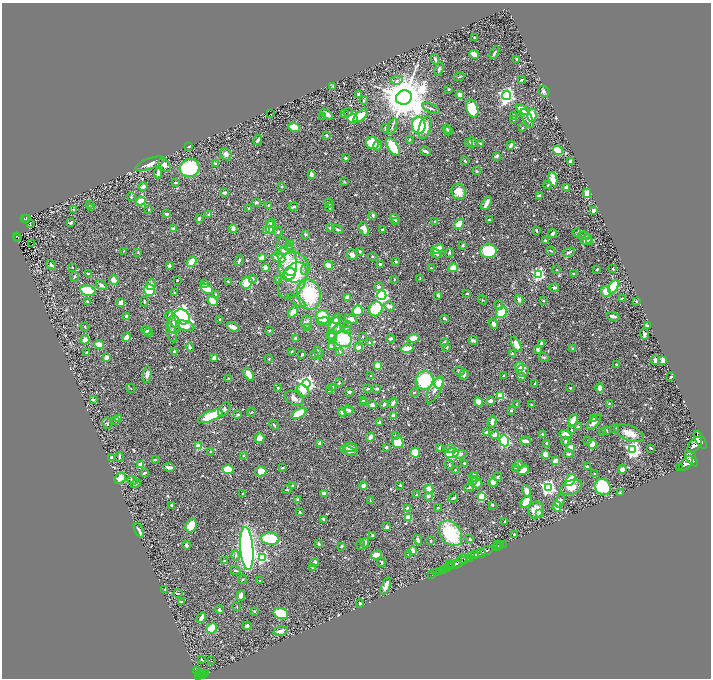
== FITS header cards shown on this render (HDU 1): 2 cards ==
NAXIS1  =                 1418
NAXIS2  =                 1352

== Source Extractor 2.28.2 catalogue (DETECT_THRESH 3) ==
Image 1418 x 1352 px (HDU 1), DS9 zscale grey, zoomed out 1/2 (1 PNG px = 2 x 2 image px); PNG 713 x 680 px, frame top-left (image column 2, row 1351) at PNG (2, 3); each listed source drawn as its Kron ellipse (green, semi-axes under 4 px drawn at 4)
Background 0.576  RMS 0.023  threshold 0.0691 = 3 sigma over >= 5 px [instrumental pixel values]
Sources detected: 751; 40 cannot appear on this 1/2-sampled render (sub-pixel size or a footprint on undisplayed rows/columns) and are neither listed nor drawn; of the other 711, the 500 brightest by FLUX_AUTO listed and drawn (211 fainter detections omitted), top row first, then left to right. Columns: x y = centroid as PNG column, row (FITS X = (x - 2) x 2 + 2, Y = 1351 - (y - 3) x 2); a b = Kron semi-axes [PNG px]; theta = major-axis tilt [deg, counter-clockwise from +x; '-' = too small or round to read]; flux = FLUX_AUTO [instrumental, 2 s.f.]
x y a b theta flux
474 37 2 2 - 4.3
494 53 7 3 62 7.6
474 54 5 3 - 46
435 59 5 3 - 7.1
516 59 2 2 - 7.3
439 69 7 3 72 11
459 77 5 2 - 5.7
397 80 6 4 8 12
521 80 3 2 - 4.7
333 86 3 2 - 6.9
448 89 2 2 - 7.8
544 91 6 5 - 18
359 94 4 4 - 9.4
460 95 4 3 - 40
507 95 4 4 - 1800
404 97 8 7 - 24000
364 100 4 2 - 4.7
431 109 9 3 -25 9.4
472 109 9 5 -68 150
522 109 7 3 -32 81
348 112 4 3 - 12
345 113 3 1 - 5
270 114 2 1 - 12
327 114 7 3 -35 36
532 115 7 4 -89 73
361 116 9 4 43 78
514 116 4 3 - 4.7
323 117 3 3 - 11
527 118 10 4 -60 24
353 119 5 3 - 160
514 119 3 2 - 5.9
419 125 8 7 - 250
392 127 9 3 69 7.7
425 127 12 6 74 72
294 128 6 4 -17 140
385 128 4 2 - 8
522 128 3 3 - 4.6
447 129 5 3 - 7.7
448 131 4 3 - 6.9
327 135 2 2 - 12
258 140 5 3 - 10
410 140 2 2 - 5.1
469 142 4 3 - 10
472 142 5 3 - 7.8
372 143 6 6 - 120
480 143 2 2 - 5.6
511 145 4 2 - 24
189 146 3 2 - 4.1
378 146 5 4 - 8.3
393 147 10 5 -58 180
558 150 5 4 - 90
425 151 6 2 -27 16
226 154 6 5 - 19
496 156 3 2 - 19
345 158 3 2 - 6.1
465 161 3 2 - 8.4
570 161 3 2 - 17
150 164 15 5 20 36
216 164 3 2 - 5.8
164 165 7 5 -57 22
190 168 10 9 - 380
476 171 3 2 - 6.2
158 173 5 3 - 18
311 174 3 2 - 34
553 179 7 3 -77 86
344 182 3 2 - 4.7
176 183 3 2 - 6.2
548 185 4 3 - 5.7
143 186 4 4 - 15
282 186 3 3 - 4.3
567 188 3 3 - 54
224 192 3 2 - 13
458 192 8 7 - 76
587 193 5 3 - 55
539 196 3 2 - 17
131 197 3 3 - 5
141 201 5 3 - 75
256 202 3 2 - 14
329 203 4 2 - 4.6
486 203 7 3 61 29
89 204 3 3 - 11
268 205 3 3 - 5.2
294 207 4 2 - 12
92 208 4 3 - 3.9
330 208 4 3 - 12
73 209 3 3 - 5.3
149 209 3 3 - 4.6
249 209 3 2 - 11
594 210 4 3 - 15
167 214 3 2 - 11
209 215 3 3 - 20
373 215 3 2 - 9
24 218 2 2 - 41
26 219 2 1 - 4.3
199 219 3 2 - 17
395 219 5 3 - 23
489 220 4 3 - 4.5
71 222 4 3 - 6.2
396 222 2 2 - 16
435 222 3 2 - 5.5
30 223 2 2 - 8.1
270 223 4 3 - 14
459 224 6 4 41 56
271 226 7 4 68 43
233 228 4 3 - 23
330 228 3 3 - 5.9
173 229 4 3 - 20
337 229 5 3 - 12
364 229 7 4 -70 42
269 230 2 2 - 8.7
382 230 2 2 - 17
536 230 3 2 - 6.2
267 231 4 3 - 35
278 232 4 2 - 3.6
552 233 4 3 - 15
577 233 4 3 - 4
305 234 4 3 - 4.9
16 236 3 2 - 49
584 236 6 2 -7 7.3
18 237 2 1 - 5.3
587 240 6 4 43 41
545 241 4 3 - 9.4
589 241 3 2 - 4.4
290 243 3 3 - 4
32 244 2 2 - 52
462 245 3 2 - 4.6
288 247 3 3 - 7.8
437 249 7 3 25 49
284 250 4 4 - 24
123 251 4 2 - 3.8
360 251 3 3 - 5.1
488 251 8 7 - 250
550 251 4 2 - 4
138 252 4 3 - 3.7
568 252 6 3 23 9.6
449 253 5 3 - 7.7
436 254 5 3 - 10
352 255 6 5 - 22
287 256 20 9 -73 58
373 257 5 3 - 4.9
261 258 4 2 - 42
278 258 7 4 -17 60
239 261 5 3 - 9
192 262 5 4 - 71
396 262 3 3 - 7.7
380 264 3 3 - 8.8
51 265 6 3 -45 8.7
328 265 5 3 - 60
169 266 3 2 - 23
72 267 3 3 - 3.8
294 267 15 15 - 340
265 268 3 3 - 29
431 268 3 2 - 4.2
453 268 5 4 - 50
305 269 5 4 - 10
557 269 2 2 - 3.7
597 269 3 2 - 4.6
613 269 3 2 - 7.1
88 274 3 2 - 6.6
290 274 6 5 - 45
538 274 4 4 - 730
574 274 3 2 - 11
74 276 5 3 - 5.2
252 279 4 3 - 14
420 279 4 2 - 5.4
114 280 5 4 - 29
177 280 2 2 - 3.8
278 280 3 3 - 10
293 280 20 12 59 71
394 280 3 2 - 3.7
228 281 2 2 - 4.2
247 283 6 5 - 100
151 284 5 4 - 20
205 284 3 3 - 12
101 285 5 3 - 16
379 287 4 4 - 12
613 287 7 4 63 290
554 288 5 3 - 12
206 289 7 3 -31 110
149 290 5 5 - 110
88 291 8 5 -15 160
606 292 5 5 - 50
174 293 4 2 - 5.1
467 293 3 2 - 6.4
215 294 3 3 - 4.7
309 295 15 11 -78 260
382 295 5 4 - 560
438 295 3 3 - 14
347 297 3 2 - 45
622 298 3 2 - 4.3
519 299 5 3 - 18
482 300 5 3 - 4.2
88 301 3 2 - 7.6
144 301 5 3 - 5.6
212 301 5 4 - 67
297 301 11 2 -34 7.9
543 301 3 3 - 4.6
636 301 3 3 - 5.3
121 302 3 3 - 25
499 305 5 3 - 5.3
389 306 5 3 - 36
376 309 7 6 - 150
358 311 5 5 - 120
293 312 6 3 56 41
501 312 6 5 - 100
170 315 4 4 - 14
126 316 3 2 - 9.9
613 316 6 2 -10 14
182 317 8 7 - 920
323 317 7 6 - 130
444 318 3 2 - 11
220 319 3 3 - 5
351 319 6 4 -25 30
336 320 3 3 - 19
306 322 6 6 - 11
324 322 7 4 -2 40
334 322 10 4 57 38
174 324 9 6 -85 36
494 324 5 4 - 19
647 325 4 2 - 8.9
185 326 9 5 -13 47
85 327 2 2 - 4.7
233 327 6 3 -19 39
346 327 6 3 51 6.6
308 328 3 3 - 9
337 329 5 4 - 10
146 330 4 2 - 7
269 330 3 3 - 4.9
347 331 4 3 - 5.4
148 332 4 3 - 11
171 332 10 4 -73 14
644 334 5 2 - 13
331 335 4 4 - 10
363 336 2 2 - 4
126 337 5 3 - 44
333 337 5 4 - 8.8
295 338 3 3 - 12
413 338 6 4 6 56
343 339 9 8 - 190
390 339 4 3 - 7.2
85 340 4 3 - 36
473 340 5 3 - 15
369 342 4 3 - 4
444 342 4 3 - 11
541 343 4 3 - 9.1
99 344 5 3 - 39
516 345 8 4 -61 45
190 347 4 3 - 10
331 347 4 3 - 12
358 347 4 3 - 27
447 347 3 3 - 6.5
407 348 6 3 10 55
573 348 2 2 - 9.6
538 349 3 3 - 14
292 351 3 3 - 4.4
340 351 3 3 - 4.2
87 352 3 2 - 4
174 352 3 3 - 11
318 352 6 2 -71 7
302 354 2 2 - 8.8
314 354 3 2 - 7.4
512 354 3 3 - 9.4
107 357 3 3 - 45
544 357 5 3 - 5.4
214 358 4 3 - 23
269 359 3 2 - 3.9
655 360 4 3 - 16
663 361 4 3 - 50
616 364 3 2 - 6
378 365 4 3 - 110
519 366 4 4 - 60
459 371 6 4 -14 8.7
522 371 6 6 - 19
249 374 7 4 -55 49
147 375 8 3 81 20
371 375 2 2 - 8.2
464 375 5 3 - 15
504 376 3 2 - 5
521 376 3 2 - 28
671 377 3 2 - 11
228 378 3 3 - 4.5
425 380 9 8 - 230
306 383 4 4 - 1700
339 383 3 3 - 5.4
439 383 5 5 - 51
535 383 3 2 - 6.3
332 387 3 2 - 9.5
131 388 5 3 - 3.9
278 388 2 2 - 7.1
570 388 2 2 - 4.6
600 388 4 3 - 41
367 389 3 2 - 8.1
377 389 2 2 - 34
303 390 7 5 -45 58
435 390 15 5 62 29
329 391 3 2 - 3.9
349 392 4 3 - 8.1
414 392 4 3 - 6.8
500 396 3 3 - 250
294 398 10 6 -27 24
93 400 2 2 - 24
363 400 4 3 - 13
490 401 4 3 - 22
478 402 5 3 - 53
364 403 3 3 - 9.6
393 403 5 3 - 14
384 404 4 3 - 7.6
531 404 2 2 - 3.7
609 404 4 4 - 4.2
372 405 3 3 - 23
516 405 4 2 - 4
224 409 8 4 56 17
348 410 5 3 - 18
511 410 4 3 - 5.4
252 412 4 3 - 4
342 412 4 4 - 12
299 413 8 4 32 140
238 415 3 2 - 8.5
393 415 3 2 - 21
210 416 13 5 21 170
119 418 4 3 - 15
593 418 2 2 - 6.4
115 420 3 3 - 8.8
573 420 6 3 66 82
492 421 6 3 78 15
379 422 3 3 - 10
594 422 9 4 50 25
107 423 6 5 - 5.1
274 425 5 3 - 4.7
578 427 4 3 - 4.5
615 428 4 3 - 6.2
571 430 3 2 - 4.3
607 430 4 2 - 3.8
603 432 3 3 - 6.1
487 433 3 3 - 26
629 433 16 7 -22 54
565 434 6 4 -22 35
495 435 4 3 - 28
542 435 3 2 - 6.9
395 436 4 4 - 5.3
370 437 4 3 - 24
260 438 5 4 - 40
588 440 3 3 - 6.6
700 440 10 4 -58 4200
504 441 6 4 -72 510
525 441 5 3 - 26
566 441 4 3 - 9
398 442 6 5 - 160
320 443 4 3 - 24
546 443 3 2 - 9.5
592 444 4 3 - 110
695 445 9 5 51 4100
199 446 3 3 - 190
386 447 3 3 - 7.5
350 448 7 4 -6 31
439 448 3 2 - 5
571 448 3 3 - 81
651 448 3 2 - 5.3
450 449 5 4 - 12
633 450 4 4 - 1500
349 451 9 3 -18 22
211 452 4 3 - 5.4
415 452 5 5 - 79
452 453 7 4 11 190
460 454 7 4 8 14
545 454 3 3 - 47
568 454 5 4 - 6.6
243 456 3 3 - 4.8
119 457 5 2 - 7.7
111 458 3 2 - 16
691 458 9 5 -58 4100
155 460 2 2 - 5.9
555 461 4 3 - 40
465 463 3 3 - 9.9
686 463 9 5 49 4300
519 464 4 4 - 6.2
141 465 4 3 - 59
449 465 5 3 - 8.9
587 466 2 2 - 7.4
169 467 6 3 -9 19
282 468 2 2 - 7.4
516 468 3 3 - 4.2
679 468 2 1 - 64
228 469 5 4 - 72
622 469 4 4 - 22
455 470 2 2 - 5.4
523 470 6 3 29 62
261 471 5 5 - 52
144 473 3 2 - 7.3
595 473 3 2 - 5
474 477 5 4 - 78
498 477 4 3 - 4.1
120 478 6 4 40 67
132 480 5 3 - 6.4
570 480 7 3 55 280
473 481 4 3 - 21
476 482 7 5 -40 40
493 482 4 4 - 35
136 484 5 3 - 9.6
400 485 2 2 - 5
293 486 4 3 - 6.6
363 486 4 3 - 29
469 487 5 3 - 6.3
571 487 11 7 23 43
603 487 9 7 -43 270
548 488 4 4 - 1300
429 489 4 4 - 35
287 490 4 3 - 6.6
526 491 6 4 -72 24
324 493 4 3 - 30
620 493 4 2 - 4.7
243 494 3 2 - 5.1
416 495 2 2 - 4.5
428 496 4 3 - 14
482 497 4 3 - 170
453 498 5 2 - 12
297 500 2 2 - 23
370 500 3 2 - 3.8
560 501 7 4 71 11
526 502 7 4 48 60
171 505 4 3 - 7.7
492 505 3 2 - 5.9
557 507 5 3 - 84
407 508 3 2 - 9.5
438 508 2 2 - 4.7
536 510 8 7 - 73
300 512 3 3 - 5.8
539 513 3 3 - 6
408 517 4 3 - 60
324 519 3 2 - 14
504 522 3 2 - 5.3
191 526 7 5 69 90
387 527 3 2 - 18
139 530 8 2 -61 13
450 533 14 10 -51 270
515 535 3 2 - 4.3
372 536 3 2 - 9.2
270 539 9 6 -4 220
470 539 3 3 - 6.9
418 540 5 3 - 18
430 541 3 2 - 4.9
365 543 5 3 - 30
319 544 3 3 - 8.8
497 544 2 1 - 56
503 544 2 1 - 16
187 545 4 3 - 14
361 545 5 3 - 5.7
500 545 2 1 - 26
341 546 3 2 - 5.2
497 546 2 2 - 23
247 548 21 6 -85 2700
412 551 4 3 - 64
486 551 6 3 21 1100
408 554 2 2 - 4
480 554 6 2 26 1200
376 555 6 4 17 43
475 555 4 2 - 580
236 556 5 4 - 9.2
472 556 3 2 - 340
262 558 4 3 - 530
469 558 4 2 - 890
465 560 3 1 - 220
224 561 3 2 - 4.1
461 561 9 3 46 910
381 562 5 3 - 6.8
314 563 4 3 - 33
450 564 2 1 - 100
455 564 6 2 19 2200
312 567 3 2 - 15
449 567 3 2 - 380
446 568 2 2 - 560
444 570 2 2 - 430
235 571 5 3 - 6.2
440 571 3 2 - 170
436 573 2 2 - 190
432 575 2 2 - 52
243 579 4 2 - 4.3
260 581 2 2 - 4.5
386 586 9 3 67 42
165 589 4 2 - 4.4
178 593 4 2 - 3.8
241 596 5 4 - 22
181 602 4 2 - 9.3
360 603 4 2 - 9.8
237 607 4 2 - 3.9
219 610 4 3 - 9.1
254 611 3 2 - 4.6
281 614 7 5 -15 210
201 618 5 3 - 31
247 626 4 4 - 14
212 628 5 5 - 130
280 631 7 4 12 22
201 660 3 3 - 5.3
212 661 2 1 - 14
198 672 5 3 - 220
199 673 3 2 - 290
201 673 2 1 - 54
206 674 3 2 - 120
203 675 2 2 - 160
198 676 3 2 - 320
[211 fainter detections neither listed nor drawn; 40 sub-pixel or undisplayed-footprint detections neither listed nor drawn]